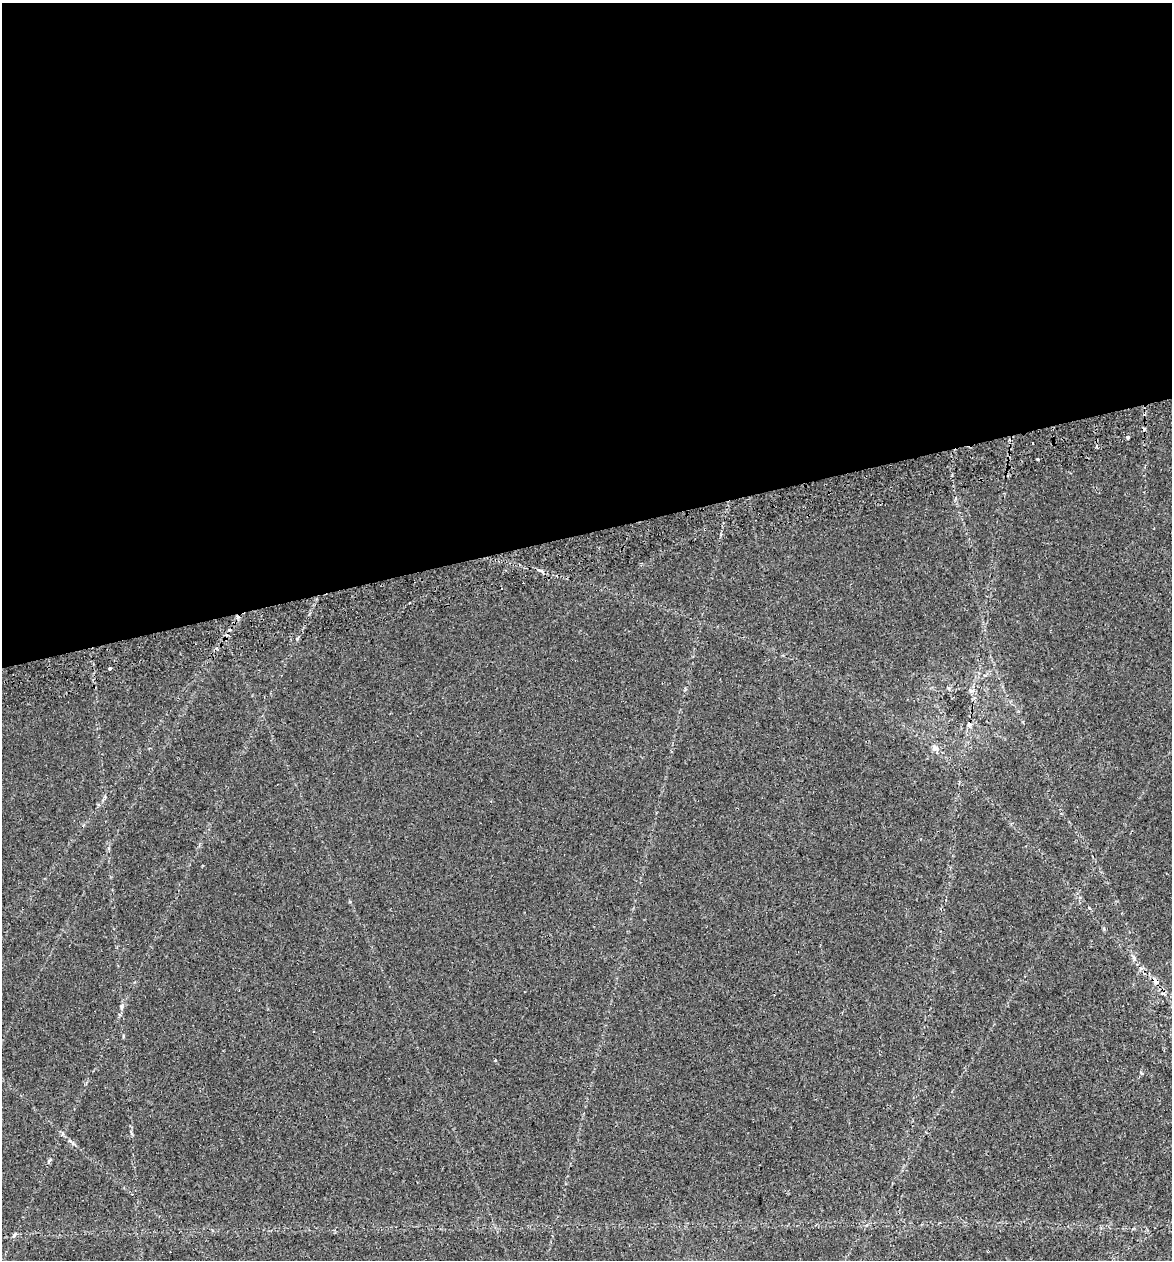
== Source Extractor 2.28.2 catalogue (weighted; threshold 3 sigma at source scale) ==
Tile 2 of 4 x 4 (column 2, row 1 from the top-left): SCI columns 1264-2433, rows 3824-5081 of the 4915 x 5131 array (HDU 1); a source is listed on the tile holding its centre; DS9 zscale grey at full resolution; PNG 1174 x 1262 px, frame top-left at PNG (2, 3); no overlay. Shown black and unused: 42% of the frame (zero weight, under 2 of 3 exposures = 4% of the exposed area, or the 3 px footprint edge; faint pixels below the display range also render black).
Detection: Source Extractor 2.28.2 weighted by HDU 2 'WHT'; one run over the whole footprint, this tile lists its part. Background 0.0156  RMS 0.0048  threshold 0.0217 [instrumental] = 3 sigma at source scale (4.5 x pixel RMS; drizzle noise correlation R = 1.50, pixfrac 1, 0.0396/0.0396 arcsec/px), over >= 5 px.
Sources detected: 12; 6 cosmic-ray / hot-pixel residue — not listed; the other 6 listed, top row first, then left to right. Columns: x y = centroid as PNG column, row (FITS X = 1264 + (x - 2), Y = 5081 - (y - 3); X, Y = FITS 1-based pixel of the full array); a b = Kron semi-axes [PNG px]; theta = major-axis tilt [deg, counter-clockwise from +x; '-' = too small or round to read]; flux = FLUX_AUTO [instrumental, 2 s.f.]
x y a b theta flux
1128 437 3 3 - 1.2
110 668 4 3 - 0.5
935 748 9 8 - 1.9
1155 981 9 6 -60 2
122 1007 7 5 85 1
14 1235 7 4 46 0.78
Overlapping masked pixels (flux is a lower limit): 1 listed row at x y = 1155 981